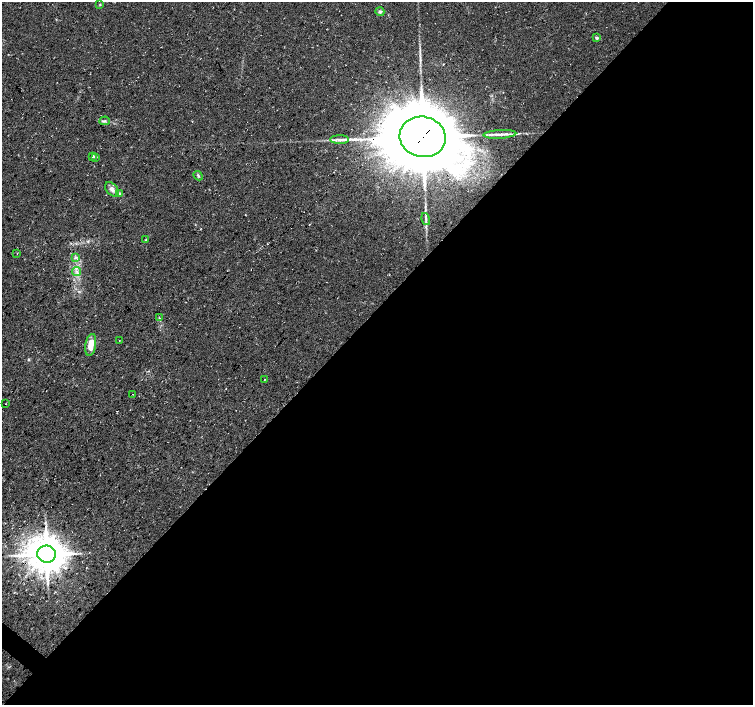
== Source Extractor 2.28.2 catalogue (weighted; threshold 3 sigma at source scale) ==
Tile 12 of 4 x 4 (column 4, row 3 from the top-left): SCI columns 4511-6012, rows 1643-3048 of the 6017 x 6031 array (HDU 1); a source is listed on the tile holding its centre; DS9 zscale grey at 2 x 2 block average (1 PNG px = mean of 2 x 2 image px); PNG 755 x 707 px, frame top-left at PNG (2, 2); each listed source drawn as its Kron ellipse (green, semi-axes under 4 px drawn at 4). Shown black and unused: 56% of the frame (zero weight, under 3 of 4 exposures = <1% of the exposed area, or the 3 px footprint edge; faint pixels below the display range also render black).
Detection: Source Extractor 2.28.2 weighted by HDU 2 'WHT'; one run over the whole footprint, this tile lists its part. Background 0.0111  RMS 0.0071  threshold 0.0321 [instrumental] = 3 sigma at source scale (4.5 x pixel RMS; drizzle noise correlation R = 1.50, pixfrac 1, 0.0396/0.0396 arcsec/px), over >= 5 px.
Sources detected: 26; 2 long thin detections or spike segments (spike, bleed or trail) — neither listed nor drawn; the other 24 listed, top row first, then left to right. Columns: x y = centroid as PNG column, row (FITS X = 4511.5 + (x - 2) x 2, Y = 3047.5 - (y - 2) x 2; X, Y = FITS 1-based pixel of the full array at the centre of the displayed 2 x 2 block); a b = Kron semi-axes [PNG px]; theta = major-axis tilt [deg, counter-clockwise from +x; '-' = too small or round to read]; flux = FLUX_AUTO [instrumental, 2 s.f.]
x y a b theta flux
100 4 3 3 - 1.5
380 12 4 4 - 3.1
596 38 3 3 - 3.4
105 121 5 3 - 2.8
500 134 16 3 3 9.2
423 137 23 20 -12 22000
340 140 9 4 1 7.3
93 156 3 3 - 3.1
96 157 3 2 - 2.3
198 176 5 3 - 2.3
112 189 8 5 -51 8.1
119 194 4 3 - 2.1
426 219 6 3 -76 3.4
146 240 3 2 - 1.3
17 253 3 2 - 0.76
75 257 3 3 - 2
77 271 5 4 - 4.2
159 318 3 2 - 1.2
119 340 2 2 - 0.62
91 345 11 5 80 22
265 380 2 2 - 0.73
133 394 2 2 - 0.65
6 404 2 2 - 0.75
46 554 9 8 - 4000
Overlapping masked pixels (flux is a lower limit): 2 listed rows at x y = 423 137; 46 554
Diffuse or blended objects may show on this block-average render without a row.